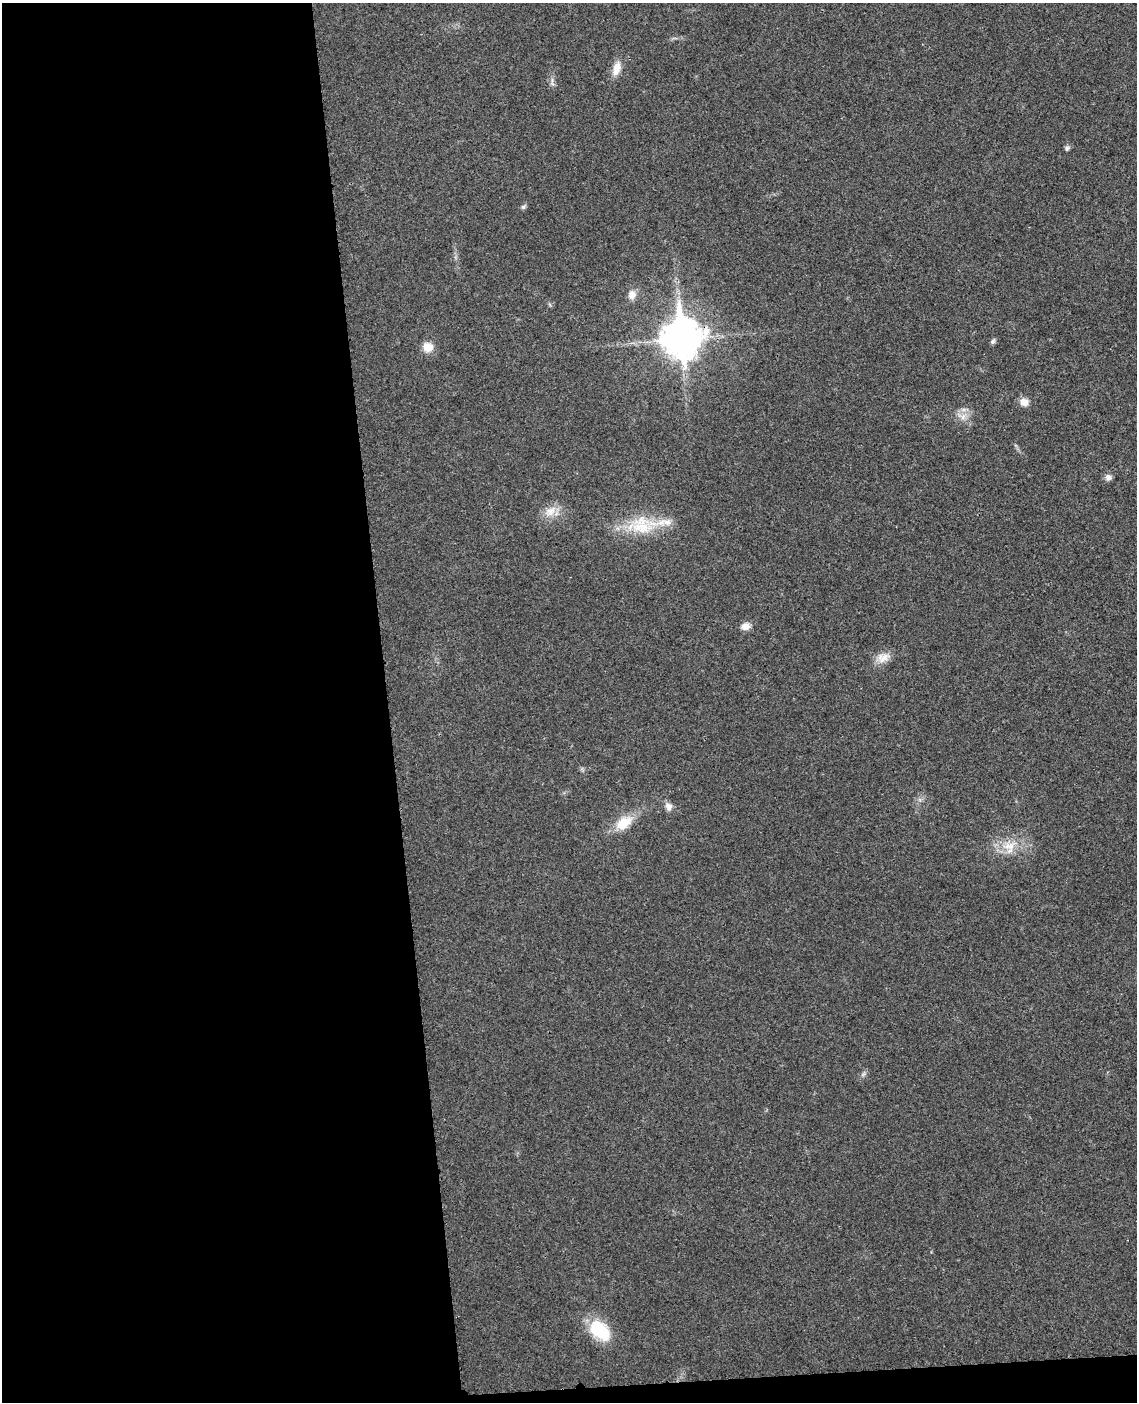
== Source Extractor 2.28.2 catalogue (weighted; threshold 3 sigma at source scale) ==
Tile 9 of 4 x 3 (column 1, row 3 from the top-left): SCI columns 57-1191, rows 140-1539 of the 4656 x 4585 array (HDU 1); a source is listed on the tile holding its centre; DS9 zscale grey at full resolution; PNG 1139 x 1404 px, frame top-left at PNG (2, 3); no overlay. Shown black and unused: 35% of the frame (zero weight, under 3 of 4 exposures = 6% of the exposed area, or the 3 px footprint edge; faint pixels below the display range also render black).
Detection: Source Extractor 2.28.2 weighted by HDU 2 'WHT'; one run over the whole footprint, this tile lists its part. Background 0.0216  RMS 0.0044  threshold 0.0196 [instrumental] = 3 sigma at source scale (4.5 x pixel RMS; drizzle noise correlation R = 1.50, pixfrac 1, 0.05/0.05 arcsec/px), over >= 5 px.
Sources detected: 19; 1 inside a brighter listed object's ellipse — not listed separately; the other 18 listed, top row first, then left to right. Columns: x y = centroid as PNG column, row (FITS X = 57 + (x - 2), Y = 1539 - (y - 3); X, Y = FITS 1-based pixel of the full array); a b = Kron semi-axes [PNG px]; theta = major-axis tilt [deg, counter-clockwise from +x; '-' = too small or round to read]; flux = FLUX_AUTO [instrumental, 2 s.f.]
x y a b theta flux
617 68 19 10 75 4.5
1067 148 7 6 - 1
523 207 7 5 15 0.89
632 294 12 10 81 3.1
681 339 14 12 -89 960
993 341 7 5 51 0.99
428 347 11 10 - 5.5
1024 402 12 10 -18 3.1
963 417 10 6 63 2.4
1108 477 8 8 - 1.9
550 511 16 12 45 5.2
642 525 36 26 2 20
745 626 11 9 16 3
883 657 19 12 21 4.6
668 806 10 8 -49 2.3
624 823 19 12 35 10
1009 847 19 18 - 8.8
600 1331 29 18 -41 17
Overlapping masked pixels (flux is a lower limit): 1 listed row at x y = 681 339